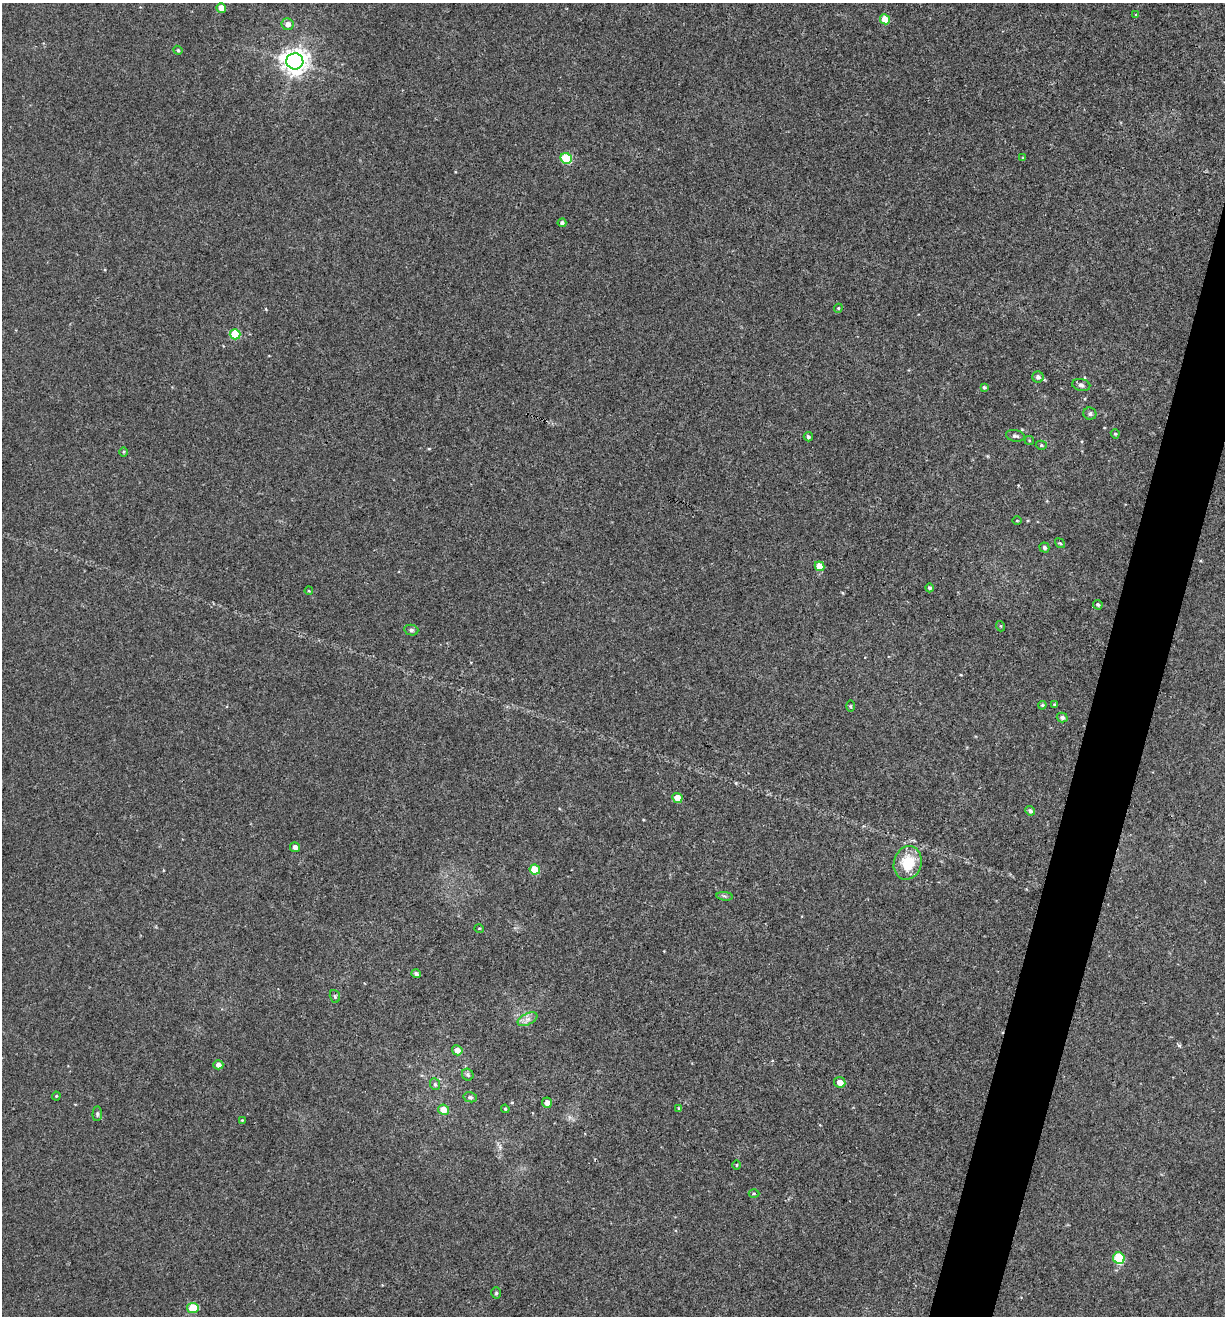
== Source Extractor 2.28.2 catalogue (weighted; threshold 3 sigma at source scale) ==
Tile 10 of 4 x 4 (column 2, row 3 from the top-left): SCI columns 1349-2571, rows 1318-2631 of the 5271 x 5259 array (HDU 1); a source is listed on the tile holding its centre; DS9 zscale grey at full resolution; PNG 1227 x 1318 px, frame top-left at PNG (2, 3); each listed source drawn as its Kron ellipse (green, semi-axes under 4 px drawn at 4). Shown black and unused: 4% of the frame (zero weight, under 3 of 4 exposures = <1% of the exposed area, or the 3 px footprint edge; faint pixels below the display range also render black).
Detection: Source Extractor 2.28.2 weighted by HDU 2 'WHT'; one run over the whole footprint, this tile lists its part. Background 0.00115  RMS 0.0035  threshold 0.016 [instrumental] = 3 sigma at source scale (4.5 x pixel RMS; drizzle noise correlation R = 1.50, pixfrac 1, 0.05/0.05 arcsec/px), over >= 5 px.
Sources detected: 62; all 62 listed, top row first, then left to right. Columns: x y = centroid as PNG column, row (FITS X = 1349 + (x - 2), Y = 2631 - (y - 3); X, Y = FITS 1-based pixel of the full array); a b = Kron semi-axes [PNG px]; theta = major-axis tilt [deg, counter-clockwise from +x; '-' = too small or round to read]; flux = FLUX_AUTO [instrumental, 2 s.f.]
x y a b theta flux
221 8 5 4 - 2.9
1136 15 4 4 - 0.4
885 19 5 5 - 5.8
287 24 6 6 - 1.9
178 50 5 4 - 0.43
295 61 8 8 - 340
566 158 6 5 - 16
1023 158 4 3 - 0.35
562 223 4 4 - 0.9
838 308 4 4 - 0.43
235 334 5 5 - 9.9
1038 377 6 5 - 1.3
1081 385 9 6 -11 1.1
984 387 4 3 - 0.62
1090 414 6 6 - 0.83
1115 434 5 4 - 0.42
1015 436 9 5 -11 0.98
808 437 4 4 - 0.66
1029 440 5 4 - 0.39
1041 445 5 4 - 0.57
123 452 5 3 - 0.39
1017 521 4 3 - 0.27
1060 543 5 4 - 0.48
1044 548 5 5 - 0.91
820 566 5 4 - 4.3
929 588 4 4 - 0.68
309 591 4 3 - 0.3
1098 605 5 4 - 0.62
1000 626 5 3 - 0.32
411 630 7 5 -14 0.77
1042 705 4 3 - 0.43
1054 705 3 3 - 0.48
850 706 6 4 -90 0.37
1062 717 5 4 - 0.98
677 798 5 4 - 4.9
1030 811 5 4 - 1
295 847 5 5 - 1.8
908 863 17 14 74 11
535 870 5 5 - 8.7
725 896 8 3 -6 0.61
479 928 5 3 - 0.31
416 974 4 4 - 0.89
335 996 6 5 - 0.59
528 1019 10 5 26 1.7
457 1050 5 5 - 2.7
218 1065 5 4 - 1.8
468 1075 6 5 - 0.78
840 1082 6 5 - 3.4
435 1084 6 4 -68 0.61
56 1096 4 4 - 0.34
470 1097 7 5 -13 0.74
547 1103 5 5 - 1.9
505 1109 4 3 - 0.47
679 1109 4 3 - 0.5
444 1110 6 5 - 3.6
97 1114 7 4 88 0.62
242 1120 4 3 - 0.36
737 1165 5 3 - 0.33
754 1193 5 3 - 0.41
1119 1258 6 5 - 17
496 1293 5 4 - 0.55
193 1308 5 5 - 9.9